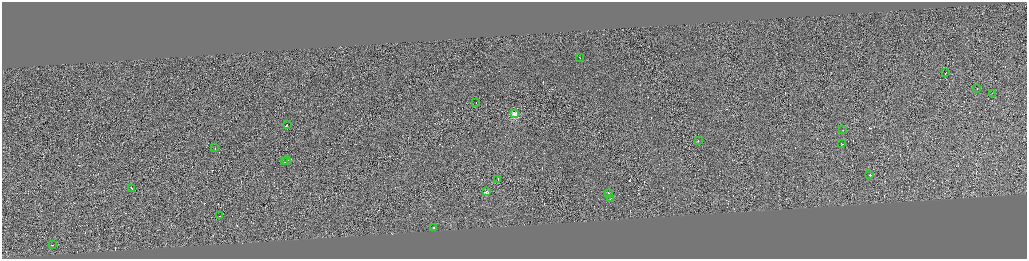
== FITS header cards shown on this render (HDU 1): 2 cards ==
NAXIS1  =                 4100
NAXIS2  =                 1026

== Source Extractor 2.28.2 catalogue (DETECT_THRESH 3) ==
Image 4100 x 1026 px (HDU 1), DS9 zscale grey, zoomed out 1/4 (1 PNG px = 4 x 4 image px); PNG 1029 x 261 px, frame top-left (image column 2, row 1026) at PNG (2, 2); each listed source drawn as its Kron ellipse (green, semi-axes under 4 px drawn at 4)
Background -0.393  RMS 4.1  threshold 12.4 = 3 sigma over >= 5 px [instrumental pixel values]
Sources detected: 361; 339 cannot appear on this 1/4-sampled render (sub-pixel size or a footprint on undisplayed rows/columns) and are neither listed nor drawn; the other 22 listed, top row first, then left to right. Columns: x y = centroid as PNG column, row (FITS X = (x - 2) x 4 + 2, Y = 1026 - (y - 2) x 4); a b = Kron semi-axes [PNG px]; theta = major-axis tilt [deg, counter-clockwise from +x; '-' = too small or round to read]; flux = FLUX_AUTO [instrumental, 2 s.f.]
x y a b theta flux
580 57 2 1 - 5.5e+03
946 72 3 1 - 2.8e+04
977 88 2 1 - 1.5e+04
992 93 2 1 - 8.5e+03
476 102 2 1 - 1.3e+04
515 114 2 2 - 1.3e+05
287 124 2 1 - 1.6e+04
843 130 2 1 - 8.7e+03
698 140 2 1 - 2.0e+05
842 143 2 1 - 2.4e+04
215 148 2 1 - 2.4e+04
287 161 4 1 - 3.7e+04
285 162 2 1 - 2.4e+04
870 175 2 1 - 2.2e+06
498 179 3 1 - 2.7e+04
132 188 4 1 - 3.9e+04
486 191 2 1 - 3.0e+04
609 194 3 1 - 3.2e+04
611 199 2 1 - 1.2e+04
220 216 2 1 - 1.5e+04
434 227 3 1 - 2.8e+04
52 245 2 1 - 3.0e+04
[339 sub-pixel or undisplayed-footprint detections neither listed nor drawn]